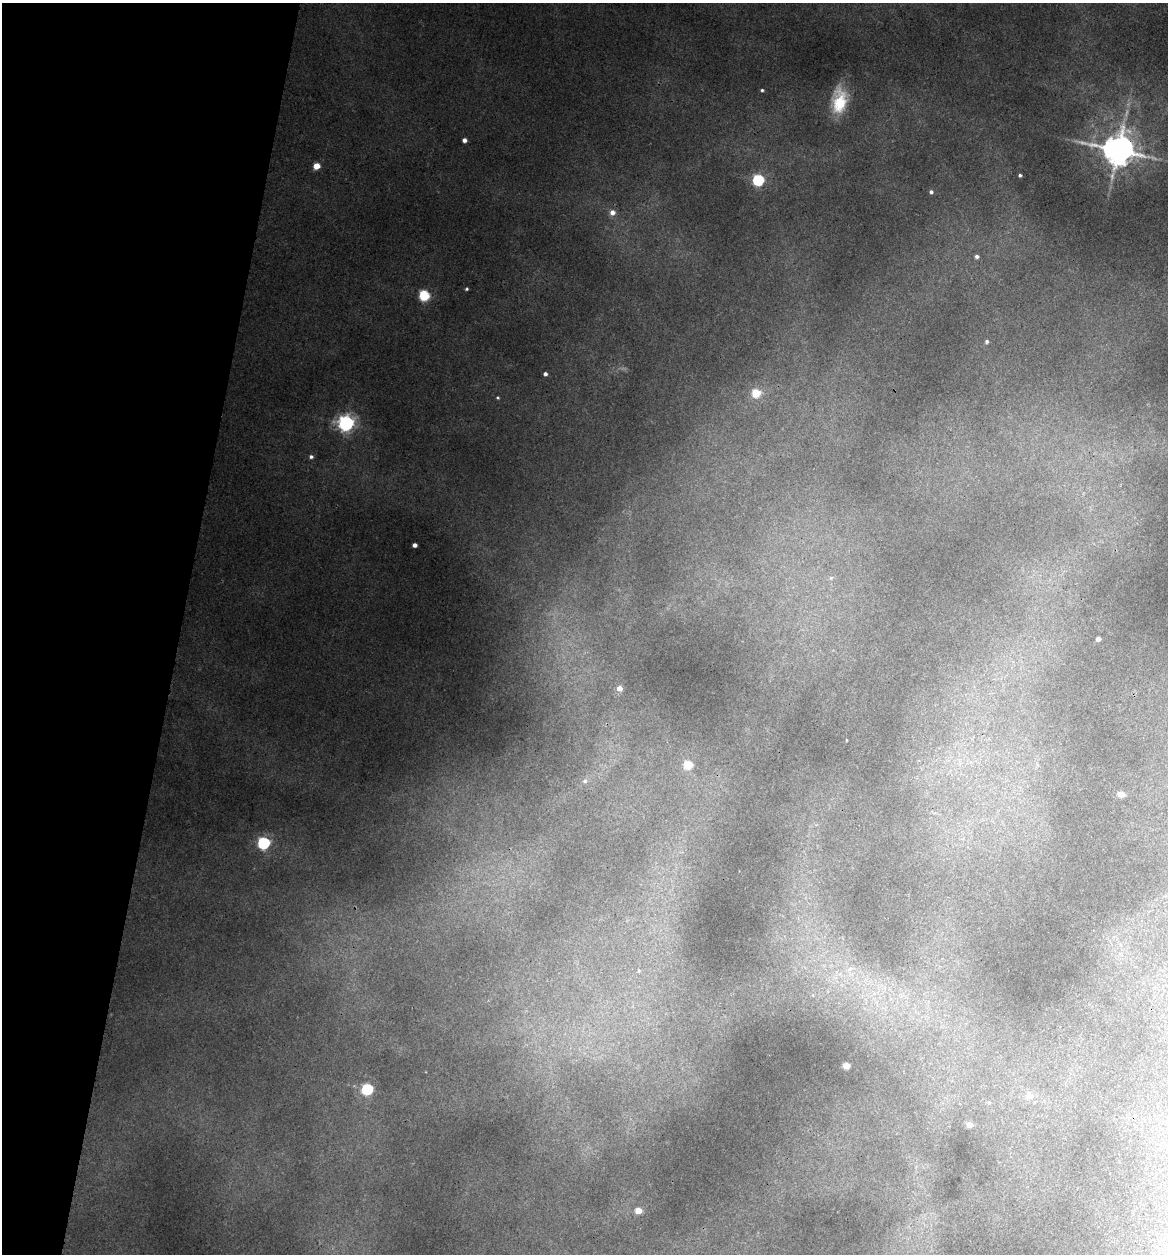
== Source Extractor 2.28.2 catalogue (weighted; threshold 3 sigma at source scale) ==
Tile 9 of 4 x 4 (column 1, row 3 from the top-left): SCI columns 121-1286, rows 1253-2504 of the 5028 x 5010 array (HDU 1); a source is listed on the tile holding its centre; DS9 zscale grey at full resolution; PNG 1170 x 1256 px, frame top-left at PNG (2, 3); no overlay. Shown black and unused: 15% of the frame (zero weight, under 3 of 4 exposures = <1% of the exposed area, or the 3 px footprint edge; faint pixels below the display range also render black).
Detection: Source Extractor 2.28.2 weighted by HDU 2 'WHT'; one run over the whole footprint, this tile lists its part. Background 0.0841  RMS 0.0075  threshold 0.0338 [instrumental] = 3 sigma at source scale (4.5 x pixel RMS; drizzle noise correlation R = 1.50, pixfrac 1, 0.05/0.05 arcsec/px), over >= 5 px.
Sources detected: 30; all 30 listed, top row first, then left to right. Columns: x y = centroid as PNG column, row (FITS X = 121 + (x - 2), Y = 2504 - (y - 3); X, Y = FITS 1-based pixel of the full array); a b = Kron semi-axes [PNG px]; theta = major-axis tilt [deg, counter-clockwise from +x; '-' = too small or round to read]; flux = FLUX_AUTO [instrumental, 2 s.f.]
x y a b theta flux
762 90 3 3 - 0.87
840 102 28 15 77 21
464 140 4 4 - 2.5
1118 150 9 8 - 1300
316 166 5 4 - 10
1020 175 4 3 - 1.1
758 180 5 5 - 72
931 192 4 4 - 1.6
612 212 6 6 - 3.8
977 256 4 4 - 1.6
467 289 4 3 - 0.88
424 295 6 5 - 46
987 341 4 4 - 1.1
545 374 4 4 - 1.8
756 393 5 5 - 23
346 423 6 6 - 230
311 457 5 4 - 1.4
414 545 4 4 - 2.6
1098 639 4 4 - 3.1
619 688 6 6 - 4.9
688 765 5 5 - 20
585 781 6 5 - 1.5
1121 794 5 4 - 9.4
264 843 6 5 - 94
850 969 6 4 1 1.3
846 1066 4 4 - 12
367 1089 5 5 - 74
1029 1095 6 5 - 6.6
969 1125 4 4 - 7.1
638 1211 5 4 - 10